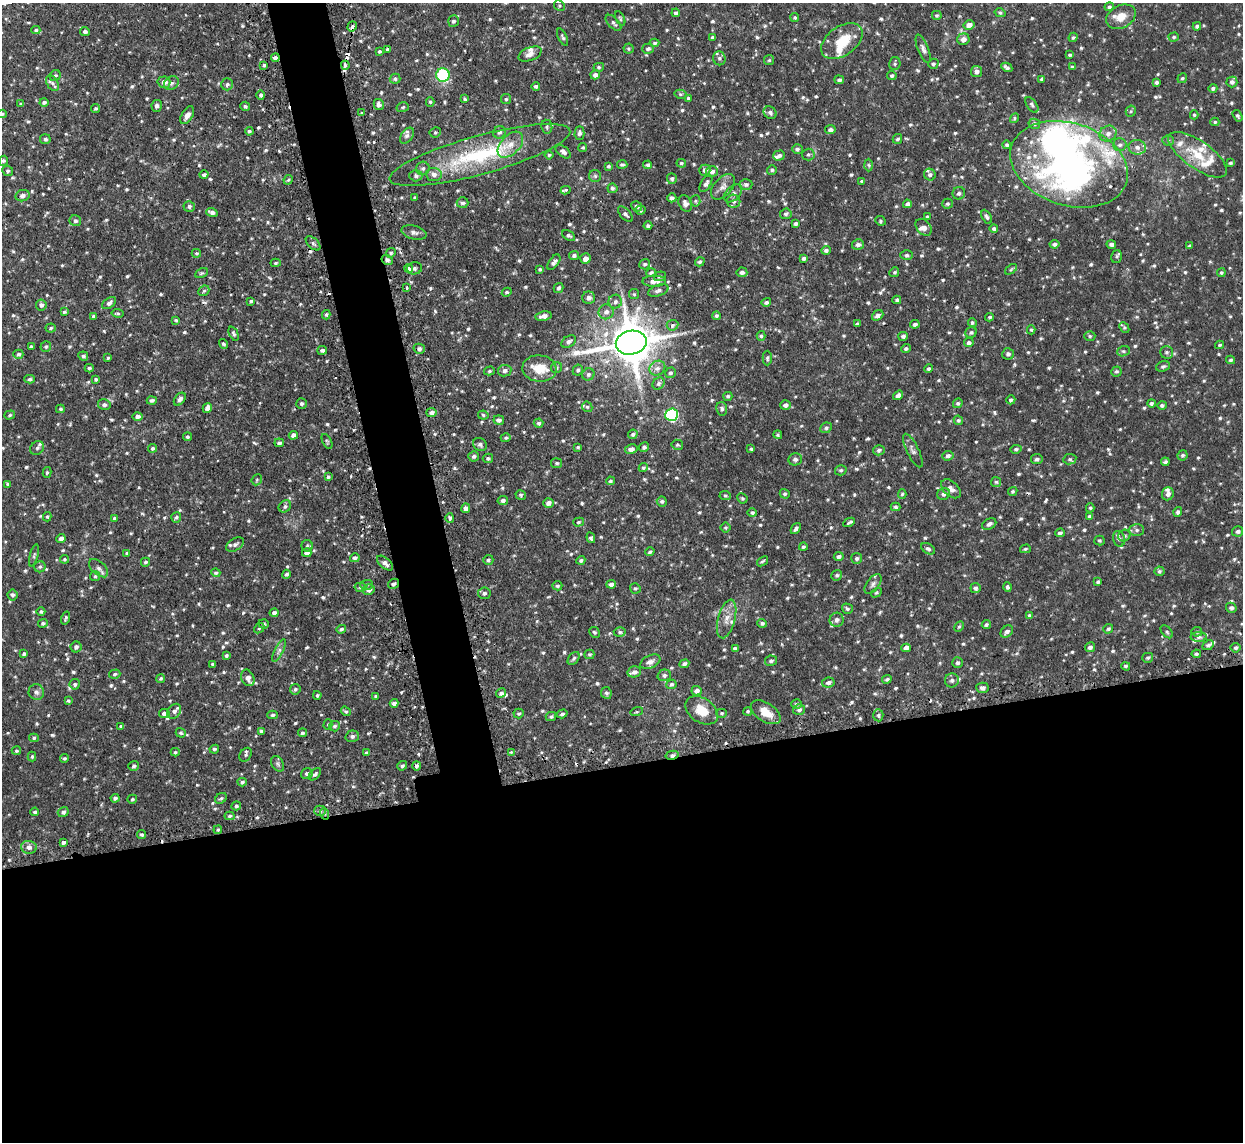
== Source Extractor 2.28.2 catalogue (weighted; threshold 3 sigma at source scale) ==
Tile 15 of 4 x 4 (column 3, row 4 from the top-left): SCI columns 2514-3754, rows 161-1300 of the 5026 x 4998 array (HDU 1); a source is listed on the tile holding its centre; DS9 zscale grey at full resolution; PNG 1245 x 1144 px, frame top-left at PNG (2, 3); each listed source drawn as its Kron ellipse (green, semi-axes under 4 px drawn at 4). Shown black and unused: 36% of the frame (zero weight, under 2 of 3 exposures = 4% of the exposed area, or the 3 px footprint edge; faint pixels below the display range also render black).
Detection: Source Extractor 2.28.2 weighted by HDU 2 'WHT'; one run over the whole footprint, this tile lists its part. Background 0.101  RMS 0.0077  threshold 0.0345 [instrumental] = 3 sigma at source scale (4.5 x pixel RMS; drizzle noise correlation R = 1.50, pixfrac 1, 0.05/0.05 arcsec/px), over >= 5 px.
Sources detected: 887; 2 inside a brighter object's white glare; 11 cosmic-ray / hot-pixel residue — neither listed nor drawn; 33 inside a brighter listed object's ellipse — not listed separately; of the other 841, all 500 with FLUX_AUTO >= 1.09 (the completeness limit of this list) listed and drawn (341 fainter detections not listed), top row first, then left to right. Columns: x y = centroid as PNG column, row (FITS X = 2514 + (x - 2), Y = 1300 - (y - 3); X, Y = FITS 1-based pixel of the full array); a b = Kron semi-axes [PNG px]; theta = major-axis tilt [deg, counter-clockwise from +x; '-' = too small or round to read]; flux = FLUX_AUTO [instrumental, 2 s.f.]
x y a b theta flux
559 6 6 5 - 1.1
1109 7 5 4 - 1.6
676 13 4 4 - 1.8
1000 13 5 4 - 1.2
937 15 5 4 - 1.5
1121 17 15 11 28 9.1
620 18 8 4 -64 1.2
795 18 4 4 - 1.4
453 21 6 5 - 1.8
613 23 10 5 -46 2.2
969 25 5 4 - 4.3
352 26 5 4 - 2.6
1197 26 4 4 - 1.8
36 30 4 4 - 1.3
85 32 5 4 - 2
563 37 9 4 -64 1.6
713 37 4 3 - 1.7
1073 37 5 4 - 1.2
1174 37 5 4 - 1.2
963 39 6 5 - 4.1
842 41 23 14 35 19
655 43 4 3 - 1.4
387 49 3 3 - 1.3
628 49 5 5 - 1.2
648 49 6 5 - 2.1
923 49 15 5 -68 2.9
379 51 3 3 - 1.1
530 54 12 6 21 3.6
1070 55 4 3 - 1.2
275 58 4 3 - 2.3
719 58 7 6 - 2
769 60 5 5 - 1.2
895 64 6 5 - 1.3
933 64 5 5 - 1.4
264 65 4 3 - 1.5
345 65 4 4 - 2.8
599 67 5 4 - 1.2
1007 67 6 3 -28 2
1072 67 4 3 - 1.5
976 71 5 5 - 3
443 75 7 6 - 59
595 75 5 4 - 3
55 76 6 5 - 1.7
892 76 5 4 - 1.6
1182 78 5 4 - 1.3
395 79 5 5 - 1.9
1042 79 4 4 - 1.4
839 80 5 4 - 1.9
164 82 6 5 - 3.7
1156 82 4 3 - 1.6
1232 82 5 5 - 2.3
52 83 8 5 -56 2.3
171 83 8 6 33 2.8
227 84 6 6 - 1.8
536 86 4 4 - 1.7
1213 88 4 4 - 1.6
680 94 6 4 -12 1.1
261 95 5 4 - 1.7
688 98 4 3 - 1.1
465 99 4 3 - 1.2
506 99 5 5 - 1.2
44 102 4 4 - 2
430 102 4 4 - 1.2
21 104 4 3 - 1.2
379 104 6 5 - 2.6
1032 105 9 5 -54 1.7
157 106 6 5 - 2
245 106 5 4 - 1.6
403 107 6 4 17 1.5
95 108 4 4 - 1.3
1131 111 5 5 - 1.2
362 113 3 3 - 1.3
770 113 7 6 - 2.3
2 114 5 4 - 1.1
187 115 10 5 59 4.4
1194 115 4 4 - 1.1
1237 116 6 4 -56 1.5
1014 118 5 4 - 1.2
1215 122 4 4 - 1.2
1034 124 6 5 - 2.1
547 127 7 5 -82 1.5
830 130 5 4 - 2.7
249 131 4 3 - 1.5
435 132 5 5 - 1.2
499 132 6 6 - 1.9
579 133 6 5 - 2.6
1108 134 9 7 31 4.2
407 136 9 6 54 2
45 139 5 5 - 1.7
897 139 5 4 - 1.5
1168 140 6 5 - 1.2
510 145 15 9 46 8.8
1007 145 4 4 - 1.6
1120 145 7 6 - 2.6
583 147 4 4 - 1.2
1137 147 8 7 - 3.9
797 149 5 5 - 1.5
563 152 9 5 -40 3.1
808 154 6 6 - 1.5
480 155 93 19 15 79
549 155 4 4 - 1.1
779 155 6 5 - 2.1
1198 155 34 13 -35 23
3 161 5 4 - 1.4
681 163 5 4 - 1.1
1230 163 4 3 - 1.2
622 164 5 3 - 1.5
1069 164 60 41 -18 270
647 165 4 4 - 1.4
869 165 6 4 -88 1.1
608 166 4 3 - 1.3
423 168 7 7 - 2
705 170 5 5 - 2.8
772 170 5 5 - 1.3
8 171 5 5 - 1.5
712 171 6 5 - 3
204 175 4 4 - 2.3
434 175 8 6 -5 3.3
930 175 6 5 - 1.9
416 176 6 5 - 2
595 176 6 6 - 1.6
672 179 5 5 - 1.6
288 180 5 4 - 1.2
862 181 3 3 - 1.2
706 184 9 5 60 2.7
746 184 6 5 - 2
723 187 15 8 49 4.8
612 188 5 5 - 1.7
565 190 5 3 - 3.3
733 193 11 6 44 2.7
959 193 6 6 - 2.3
23 196 7 5 12 3.2
415 198 3 3 - 1.2
672 198 4 4 - 2.5
695 201 5 5 - 1.2
734 201 6 6 - 2.2
463 203 6 5 - 1.7
685 203 8 6 -66 3.4
907 204 4 4 - 2.3
947 204 5 5 - 1.4
189 206 5 5 - 2
637 206 5 5 - 2.6
640 210 5 4 - 1.2
212 213 5 4 - 3.1
625 214 9 5 -46 2.2
786 214 6 5 - 1.6
927 216 4 3 - 1.1
987 217 7 4 -61 1.9
75 221 6 5 - 1.9
880 221 5 4 - 1.1
796 223 4 3 - 1.8
648 226 4 3 - 1.4
924 227 9 7 -50 3
994 228 4 4 - 1.5
414 233 13 6 -15 3.1
569 235 7 4 -31 1.6
313 243 9 5 -43 1.8
1054 244 5 4 - 2.1
1111 244 5 3 - 2.4
858 245 6 5 - 2.4
1189 246 4 3 - 1.6
826 250 5 4 - 1.8
196 253 4 4 - 1.2
391 253 5 4 - 1.2
574 255 5 4 - 2.2
907 255 6 4 0 1.5
1117 256 6 5 - 1.4
585 258 5 5 - 4.2
804 258 4 4 - 1.8
387 260 6 5 - 2.1
554 262 9 4 54 2.6
700 262 5 4 - 1.7
276 263 5 4 - 1.1
645 264 5 5 - 1.7
408 268 4 3 - 6.3
414 268 7 6 - 1.9
540 269 4 3 - 1.2
1011 269 7 3 37 1.1
742 272 5 5 - 2.3
894 272 5 4 - 1.1
201 273 7 4 26 1.1
651 273 5 4 - 1.5
1221 273 4 4 - 1.4
660 276 6 4 20 1.4
654 281 12 5 1 5.7
406 288 3 3 - 5.6
558 288 5 4 - 1.7
204 291 6 5 - 1.3
658 291 11 5 18 2.7
507 292 5 4 - 1.3
634 294 5 5 - 1.2
589 298 6 6 - 2.9
897 300 4 4 - 1.4
251 301 3 3 - 1.3
615 302 7 6 - 2.4
766 302 5 4 - 1.9
109 303 8 5 37 2.8
41 305 5 5 - 2.3
64 312 4 3 - 1.2
606 312 7 7 - 3.7
117 313 6 4 -10 1.2
326 315 5 4 - 1.3
878 315 6 5 - 2.7
93 316 4 4 - 1.4
544 316 8 4 9 4.5
716 316 4 4 - 1.4
990 317 4 4 - 1.3
176 320 4 4 - 1.1
972 322 4 4 - 1.3
857 324 4 3 - 1.2
915 324 5 4 - 2
672 325 6 5 - 1.8
51 328 5 4 - 1.2
1124 328 6 4 -50 1.3
1031 330 4 4 - 1.1
971 332 6 5 - 1.4
234 334 7 4 -66 1.4
761 336 5 4 - 1.4
903 336 5 4 - 2
1090 336 5 5 - 1.2
569 341 8 5 32 2.5
631 343 15 12 11 3000
969 343 5 4 - 2.2
223 344 5 4 - 1.4
1219 345 4 3 - 1.1
31 347 3 3 - 1.4
46 347 5 5 - 1.5
419 349 5 5 - 2.2
906 349 5 4 - 1.5
322 350 5 4 - 1.9
1123 351 6 5 - 1.3
1166 352 6 6 - 1.7
18 354 5 4 - 1.6
1008 354 6 5 - 2.1
83 356 5 4 - 1.6
108 358 3 3 - 1.1
767 358 7 4 89 1.4
1230 360 4 3 - 1.4
1163 366 7 5 19 1.6
89 368 4 3 - 1.4
539 368 17 13 -6 15
556 368 6 5 - 1.7
657 368 8 7 - 3.4
929 369 4 4 - 1.5
578 370 6 5 - 1.5
489 371 5 4 - 1.2
505 371 6 5 - 2.4
1116 371 5 5 - 1.3
670 373 5 5 - 1.6
588 374 6 6 - 2
30 379 5 4 - 1.4
96 379 4 3 - 1.3
659 383 6 5 - 1.9
898 395 5 4 - 3.1
728 396 4 4 - 1.3
180 399 7 5 51 2.4
152 400 5 4 - 1.7
1011 400 5 4 - 1.8
958 403 5 4 - 1.4
1151 403 4 4 - 1.7
301 404 5 5 - 1.7
104 405 6 5 - 2.1
785 405 5 5 - 2.7
1162 405 5 4 - 1.7
587 407 6 5 - 1.3
207 408 5 4 - 3.2
60 409 4 3 - 1.1
722 409 7 5 -81 1.9
431 412 5 4 - 2.7
10 415 6 4 18 1.1
483 415 5 4 - 1.2
672 415 6 6 - 110
137 416 5 4 - 2.5
499 420 5 4 - 2.3
958 420 5 4 - 1.3
539 423 5 4 - 1.7
826 428 6 5 - 1.7
633 434 5 4 - 1.5
293 435 5 4 - 3.8
778 435 4 4 - 1.1
187 437 4 4 - 1.4
506 438 5 4 - 1.2
327 441 8 4 -62 1.2
279 443 5 4 - 1.8
480 444 7 6 - 2.5
677 445 6 5 - 1.2
578 447 4 3 - 1.2
644 447 5 4 - 1.7
37 448 7 6 - 2.2
153 448 4 4 - 1.5
631 449 6 4 11 3.3
751 449 4 4 - 1.1
1016 449 5 4 - 1.3
879 450 5 5 - 1.8
913 451 18 6 -64 3.3
1183 455 5 5 - 1.6
474 456 5 5 - 1.8
948 456 5 5 - 2.3
488 458 5 4 - 1.5
795 459 7 6 - 2.3
1037 459 6 5 - 1.7
1070 459 6 5 - 1.5
1165 462 4 3 - 1.4
557 463 5 5 - 1.5
643 468 5 4 - 1.2
841 470 6 5 - 1.6
47 472 5 4 - 1.4
328 477 4 3 - 1.3
257 480 6 5 - 1.1
610 481 4 4 - 1.3
996 482 5 5 - 1.2
8 484 4 4 - 1.6
951 489 12 7 -42 4.7
1013 491 5 4 - 1.2
785 494 5 4 - 1.4
902 494 5 4 - 1.1
944 494 6 5 - 2.8
1168 494 6 6 - 3.6
521 495 5 4 - 1.3
725 495 6 4 -2 1.2
742 498 5 4 - 1.2
503 500 5 4 - 2.5
662 501 5 5 - 1.6
548 503 5 4 - 3.3
285 506 7 5 42 1.8
896 507 5 4 - 1.3
466 508 5 4 - 3.1
1090 508 4 4 - 1.1
1178 512 5 4 - 1.7
752 513 5 4 - 1.6
1090 516 4 4 - 1.5
47 517 5 4 - 1.1
176 517 5 5 - 1.5
115 518 4 4 - 1.9
450 518 5 4 - 2.2
579 522 5 4 - 1.1
849 522 6 3 27 2.2
989 524 7 5 28 2.8
726 528 5 5 - 1.2
796 529 6 3 50 2
1137 530 7 6 - 2
1238 531 5 5 - 2.2
1060 533 5 4 - 1.7
1124 536 6 5 - 1.5
61 538 5 4 - 3
591 538 5 4 - 1.5
1119 539 8 6 -77 2.5
1099 540 5 5 - 1.1
235 544 10 6 31 2.9
307 546 6 5 - 1.3
803 547 4 4 - 1.2
928 549 7 5 -31 1.8
1025 549 5 4 - 1.3
650 552 4 4 - 1.5
127 553 3 3 - 1.1
307 553 5 4 - 2.7
34 555 11 4 75 1.6
839 557 5 4 - 2.2
355 558 5 4 - 2.2
857 558 5 5 - 1.7
64 559 4 4 - 1.3
488 560 5 5 - 1.7
581 560 4 4 - 1.6
762 561 6 4 38 1.2
145 562 4 4 - 1.5
385 563 9 5 -41 3.6
40 567 5 5 - 1.5
99 568 11 6 -42 3.1
1159 571 5 5 - 1.3
216 573 5 4 - 1.4
286 574 4 4 - 1.5
837 575 5 5 - 1.4
95 576 5 5 - 1.3
1098 582 4 3 - 1.6
394 584 6 4 31 2
611 584 4 4 - 3.1
873 584 11 6 53 2.8
367 585 6 5 - 1.4
557 586 5 4 - 1.4
360 587 6 4 4 1.6
1007 587 5 4 - 1.6
635 588 5 5 - 1.2
975 588 5 5 - 1.9
369 590 6 5 - 3.4
484 593 6 6 - 1.9
876 593 5 4 - 1.1
13 595 5 5 - 1.9
1231 608 5 5 - 1.8
847 609 5 5 - 1.5
41 611 4 4 - 1.4
274 613 4 4 - 2.1
1029 616 4 4 - 1.7
66 618 6 3 73 1.4
727 619 20 8 75 7.8
837 620 7 7 - 2.5
43 623 5 4 - 1.4
762 623 5 4 - 1.5
264 624 5 4 - 1.2
986 625 5 4 - 1.4
959 627 6 4 61 1.2
259 628 5 4 - 1.1
341 629 5 4 - 1.6
1108 629 5 4 - 1.5
1007 631 7 5 46 2.6
594 632 6 5 - 1.4
620 632 6 4 -3 1.5
1167 632 7 4 -49 1.4
1197 632 5 4 - 1.3
1199 637 8 5 0 1.9
1208 645 6 4 27 1.8
76 647 5 5 - 2.3
1090 647 5 5 - 2.5
735 648 4 3 - 1.4
906 648 5 4 - 3.8
1236 648 5 5 - 1.5
279 650 12 3 65 2.4
24 654 4 3 - 1.7
589 654 5 5 - 1.2
1196 654 5 4 - 1.4
226 656 4 4 - 1.4
574 658 7 5 52 1.6
1148 658 5 5 - 1.5
771 661 6 5 - 1.8
650 662 10 6 26 3.4
957 663 5 5 - 1.9
213 664 3 3 - 1.2
684 664 5 4 - 1.8
1126 666 4 3 - 1.2
634 672 6 5 - 3.2
115 674 6 4 16 1.4
664 675 7 6 - 2.4
161 678 4 4 - 1.3
248 678 8 6 -65 3.7
887 679 5 4 - 1.3
952 680 7 7 - 2.3
828 682 6 5 - 2.4
75 684 5 5 - 1.6
671 684 5 4 - 1.8
983 688 6 5 - 2.5
295 689 5 5 - 1.4
697 691 5 4 - 3.1
36 692 8 7 - 2.7
501 693 5 4 - 2.1
606 693 6 5 - 1.8
317 695 4 4 - 1.1
376 696 3 3 - 1.1
68 701 4 3 - 1.1
394 703 4 3 - 2.3
796 704 5 4 - 1.4
799 709 6 5 - 2.2
702 710 18 12 -35 14
174 711 8 6 54 3.2
346 711 5 4 - 1.3
748 711 4 4 - 1.1
637 712 6 4 19 1.2
766 712 17 9 -33 10
164 713 5 4 - 3.2
519 713 5 5 - 1.3
722 713 5 4 - 1.1
562 714 5 4 - 1.7
273 715 5 4 - 1.4
878 715 6 5 - 1.6
551 716 5 4 - 1.4
328 724 5 4 - 1.1
121 726 4 3 - 1.2
334 726 5 5 - 1.6
261 731 4 3 - 1.2
181 733 5 4 - 1.2
302 733 4 4 - 1.4
352 736 7 6 - 2.3
34 738 5 4 - 1.3
214 749 5 4 - 1.4
16 751 4 4 - 1.1
175 752 4 4 - 1.1
511 752 4 4 - 1.2
366 753 3 3 - 1.2
245 755 7 5 57 1.6
672 755 6 4 14 2.4
32 756 5 4 - 1.2
65 758 4 4 - 1.2
278 764 8 5 -60 1.9
134 766 5 5 - 1.7
402 766 5 4 - 1.6
416 766 4 4 - 1.7
307 774 6 5 - 1.9
315 774 7 4 44 1.8
242 782 4 3 - 1.6
115 798 4 4 - 1.9
221 798 6 5 - 1.3
132 799 5 4 - 1.2
236 806 5 4 - 1.6
320 811 5 5 - 1.4
35 812 4 4 - 1.4
63 812 5 5 - 2.3
325 814 6 3 -71 1.1
229 816 5 4 - 1.7
218 830 4 3 - 1.4
142 835 4 4 - 1.4
63 842 4 3 - 2
29 847 8 6 -7 3.6
Overlapping masked pixels (flux is a lower limit): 6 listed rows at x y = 275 58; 387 260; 394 584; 702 710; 672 755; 325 814
Isophote crosses this tile's border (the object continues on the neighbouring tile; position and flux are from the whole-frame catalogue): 1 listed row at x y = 2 114